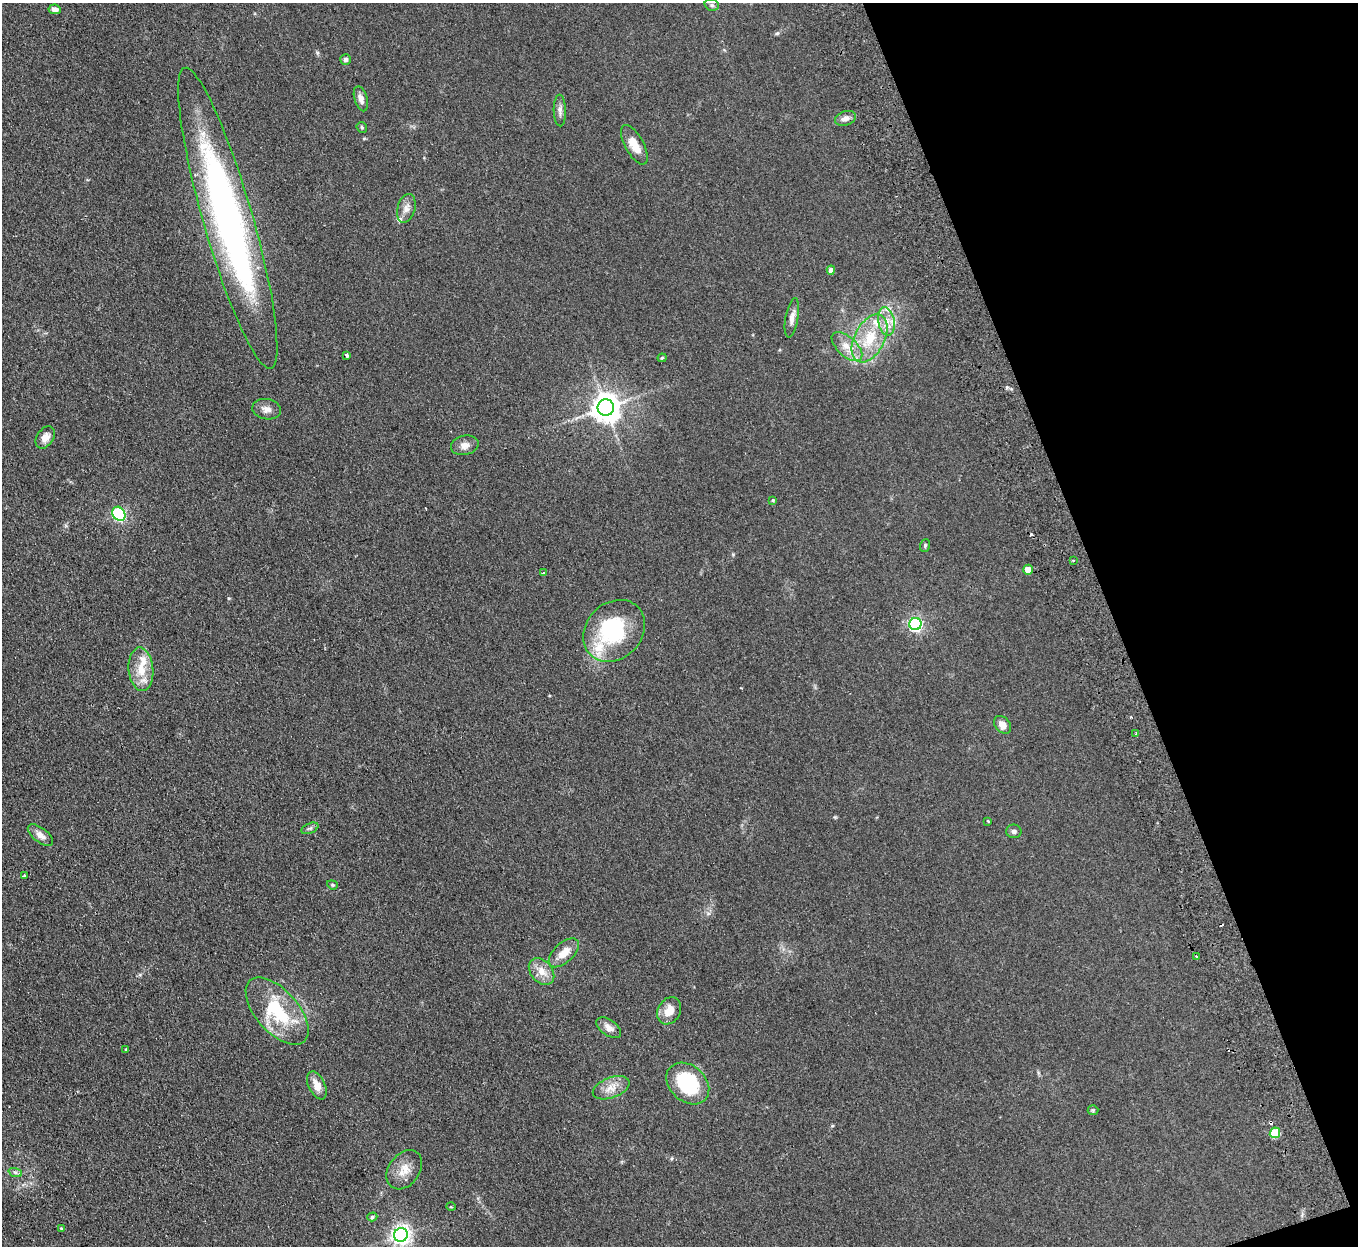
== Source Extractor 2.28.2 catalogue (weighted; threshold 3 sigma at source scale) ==
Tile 12 of 4 x 4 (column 4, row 3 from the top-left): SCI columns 4122-5477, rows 1420-2663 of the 5532 x 5451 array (HDU 1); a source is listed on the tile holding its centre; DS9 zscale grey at full resolution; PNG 1360 x 1248 px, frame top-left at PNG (2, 3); each listed source drawn as its Kron ellipse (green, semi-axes under 4 px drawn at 4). Shown black and unused: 18% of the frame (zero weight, under 2 of 3 exposures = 3% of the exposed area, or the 3 px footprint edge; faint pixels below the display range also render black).
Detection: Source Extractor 2.28.2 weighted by HDU 2 'WHT'; one run over the whole footprint, this tile lists its part. Background 0.103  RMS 0.011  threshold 0.0513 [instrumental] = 3 sigma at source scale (4.5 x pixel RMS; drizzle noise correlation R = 1.50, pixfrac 1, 0.05/0.05 arcsec/px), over >= 5 px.
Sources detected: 67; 1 inside a brighter object's white glare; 4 cosmic-ray / hot-pixel residue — neither listed nor drawn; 6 inside a brighter listed object's ellipse — not listed separately; the other 56 listed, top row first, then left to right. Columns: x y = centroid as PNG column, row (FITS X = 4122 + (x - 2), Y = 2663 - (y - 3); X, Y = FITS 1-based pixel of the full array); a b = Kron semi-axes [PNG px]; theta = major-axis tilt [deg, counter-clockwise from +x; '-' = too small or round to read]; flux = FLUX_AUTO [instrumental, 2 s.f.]
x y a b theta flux
712 5 7 5 -16 2.2
55 9 6 5 - 6.2
345 59 5 5 - 2.9
361 99 13 6 -73 6.6
560 111 16 6 -89 4.9
845 118 11 7 18 6.1
362 127 6 5 - 1.4
634 145 22 9 -61 15
406 208 15 9 74 7.3
228 218 156 25 -74 470
831 270 4 4 - 7.3
792 318 20 6 80 7
886 321 14 8 -79 11
870 338 26 15 63 38
847 347 19 9 -43 13
346 355 3 3 - 1.7
662 358 4 4 - 1.2
606 408 8 8 - 1500
267 409 14 10 -9 6.8
45 437 12 8 56 7.8
465 445 14 9 13 7.4
773 500 3 3 - 1.2
119 514 7 6 - 170
925 545 6 5 - 1.8
1073 560 2 2 - 1.4
1028 570 5 4 - 15
544 573 3 3 - 3.5
915 624 6 6 - 230
614 631 34 27 46 85
141 669 22 12 -85 20
1003 725 10 7 -48 7.3
1136 733 3 2 - 2.5
988 821 3 3 - 1.6
310 828 9 5 23 2.4
1014 831 7 7 - 3.1
40 835 15 7 -37 7
24 876 3 3 - 3.2
332 885 5 4 - 1.4
564 953 18 10 43 14
1196 957 4 3 - 8.2
542 971 15 10 -48 12
277 1011 41 21 -48 70
669 1011 14 11 60 13
609 1028 14 8 -34 7.2
126 1049 3 2 - 1.1
688 1083 24 18 -42 79
317 1085 15 8 -64 11
611 1088 19 10 21 12
1093 1110 5 5 - 1.5
1275 1133 5 5 - 43
404 1170 21 15 54 15
15 1172 7 4 -19 2.3
451 1207 5 3 - 0.87
372 1217 5 4 - 1.8
61 1228 4 4 - 1.7
401 1235 7 6 - 530
Unlisted compact peaks at least as high as the median listed source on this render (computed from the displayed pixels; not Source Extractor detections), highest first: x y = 777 33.